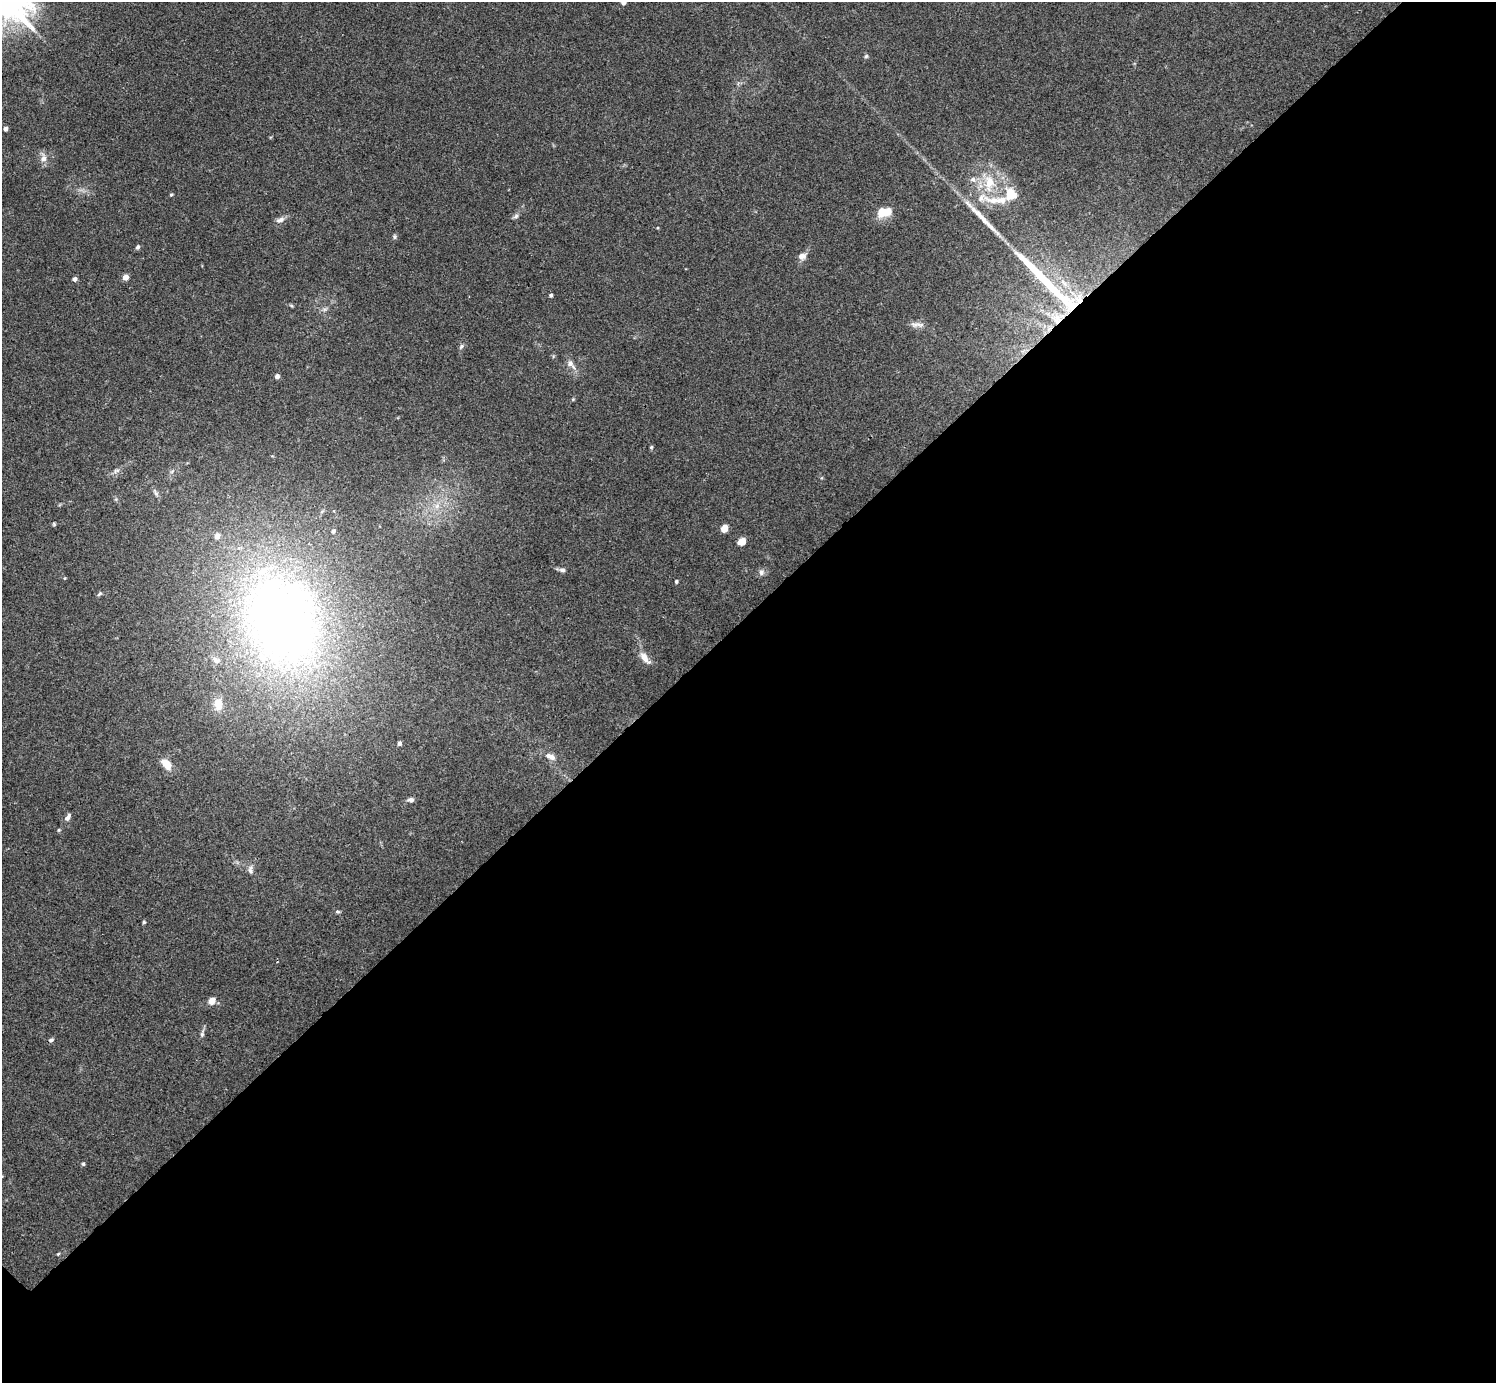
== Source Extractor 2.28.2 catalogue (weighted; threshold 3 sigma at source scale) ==
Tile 12 of 4 x 4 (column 4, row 3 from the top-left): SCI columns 4486-5979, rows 1542-2922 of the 5985 x 5985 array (HDU 1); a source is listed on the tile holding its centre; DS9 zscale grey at full resolution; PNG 1498 x 1385 px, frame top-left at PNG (2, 2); no overlay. Shown black and unused: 55% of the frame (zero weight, under 3 of 4 exposures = <1% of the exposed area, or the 3 px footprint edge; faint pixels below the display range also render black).
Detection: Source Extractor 2.28.2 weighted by HDU 2 'WHT'; one run over the whole footprint, this tile lists its part. Background 0.0348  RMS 0.0047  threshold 0.0211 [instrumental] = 3 sigma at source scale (4.5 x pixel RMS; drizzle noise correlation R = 1.50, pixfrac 1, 0.05/0.05 arcsec/px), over >= 5 px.
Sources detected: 63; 2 inside a brighter object's white glare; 1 cosmic-ray / hot-pixel residue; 2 long thin detections or spike segments (spike, bleed or trail) — not listed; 5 inside a brighter listed object's ellipse — not listed separately; the other 53 listed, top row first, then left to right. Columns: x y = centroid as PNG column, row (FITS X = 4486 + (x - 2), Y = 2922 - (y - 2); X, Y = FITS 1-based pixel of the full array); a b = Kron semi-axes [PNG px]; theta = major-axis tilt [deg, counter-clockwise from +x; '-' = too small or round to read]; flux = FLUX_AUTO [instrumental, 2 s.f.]
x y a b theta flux
623 2 5 4 - 1.7
866 56 5 5 - 0.74
5 129 4 4 - 1.7
43 158 12 8 89 2.8
973 179 8 7 - 1.8
989 182 19 14 -85 11
1011 194 17 15 -61 9.3
171 195 4 4 - 0.52
981 198 20 12 13 8.4
887 212 15 10 46 5.4
516 216 7 6 - 1.1
280 220 12 6 17 2.1
394 237 8 4 -82 0.73
138 247 6 5 - 0.93
802 256 9 7 13 2.6
125 277 5 5 - 3.8
74 279 5 4 - 1.6
551 295 4 3 - 0.86
1070 306 42 18 41 25
917 324 21 6 0 2.6
461 346 7 5 51 1
571 364 17 7 -47 2.9
277 376 5 5 - 1.5
651 447 5 5 - 0.53
116 471 10 5 24 1.4
172 471 7 4 19 0.8
156 493 13 5 -60 1.4
437 506 8 7 - 2.4
54 524 5 4 - 0.54
724 529 5 4 - 9.1
333 531 5 5 - 0.9
742 542 8 7 - 4.2
562 570 8 6 -9 1.3
761 572 8 7 - 1.6
65 578 5 3 - 0.38
676 581 4 4 - 0.68
99 594 8 4 38 0.81
282 621 119 89 -69 330
645 658 21 8 -51 4.2
218 704 17 11 -90 6.5
399 743 5 4 - 1.1
550 756 14 7 -24 3
166 764 15 9 -50 5.7
411 800 7 5 -10 1.5
68 817 11 6 55 1.9
250 870 11 5 87 1.6
338 911 7 4 -1 0.68
144 922 5 4 - 0.55
212 1001 5 4 - 7.1
202 1034 7 5 89 0.93
83 1164 5 4 - 0.6
2 1176 4 3 - 0.41
58 1254 5 3 - 0.46
Overlapping masked pixels (flux is a lower limit): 1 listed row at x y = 1070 306
Isophote crosses this tile's border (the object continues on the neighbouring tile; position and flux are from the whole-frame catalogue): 2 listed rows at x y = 623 2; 2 1176